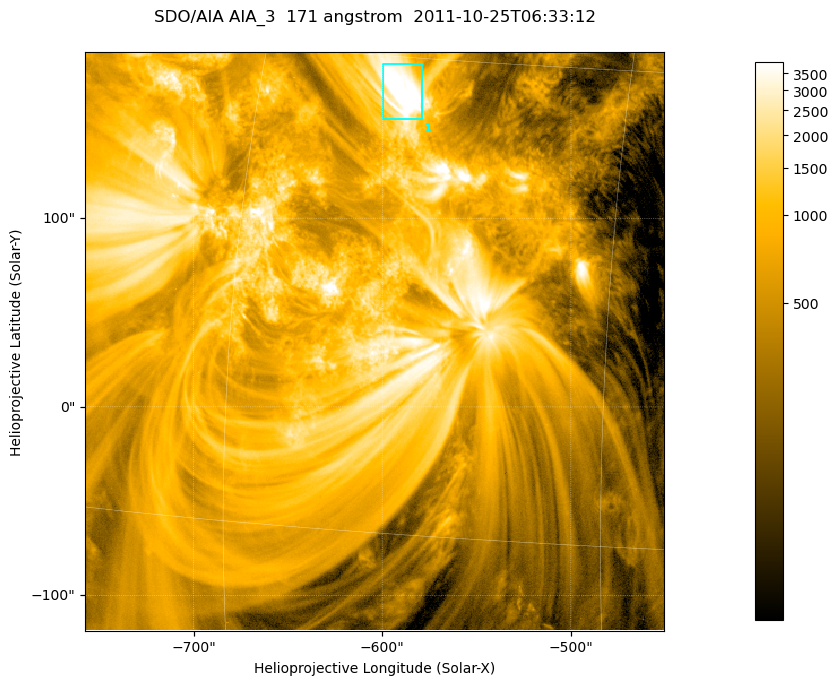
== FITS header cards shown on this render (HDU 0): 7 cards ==
TELESCOP= 'SDO/AIA '
INSTRUME= 'AIA_3   '
WAVELNTH=                  171
WAVEUNIT= 'angstrom'
DATE-OBS= '2011-10-25T06:33:12.34'
CTYPE1  = 'HPLN-TAN'
CTYPE2  = 'HPLT-TAN'

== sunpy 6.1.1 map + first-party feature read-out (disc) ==
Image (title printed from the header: SDO/AIA AIA_3  171 angstrom  2011-10-25T06:33:12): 512 x 512 px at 0.599 arcsec/px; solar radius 965 arcsec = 1609 px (partial field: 3.2% of the solar disc is inside the frame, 100% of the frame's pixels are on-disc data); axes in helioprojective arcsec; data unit not stated in the header (colour bar unlabelled)
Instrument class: DISC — disc imager (sunpy class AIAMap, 171 A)
Bright regions (active regions / flare kernels): reference = the on-disc median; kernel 5 px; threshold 5 sigma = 2748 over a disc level ~662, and >= 1.15x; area >= 262 px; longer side >= 6 px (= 3.6 arcsec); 1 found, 1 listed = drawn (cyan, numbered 1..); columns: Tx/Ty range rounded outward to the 2 arcsec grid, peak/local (2 s.f.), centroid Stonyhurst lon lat
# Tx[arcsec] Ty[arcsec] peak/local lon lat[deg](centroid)
1 -600..-578 152..182 8.5 -39 +14